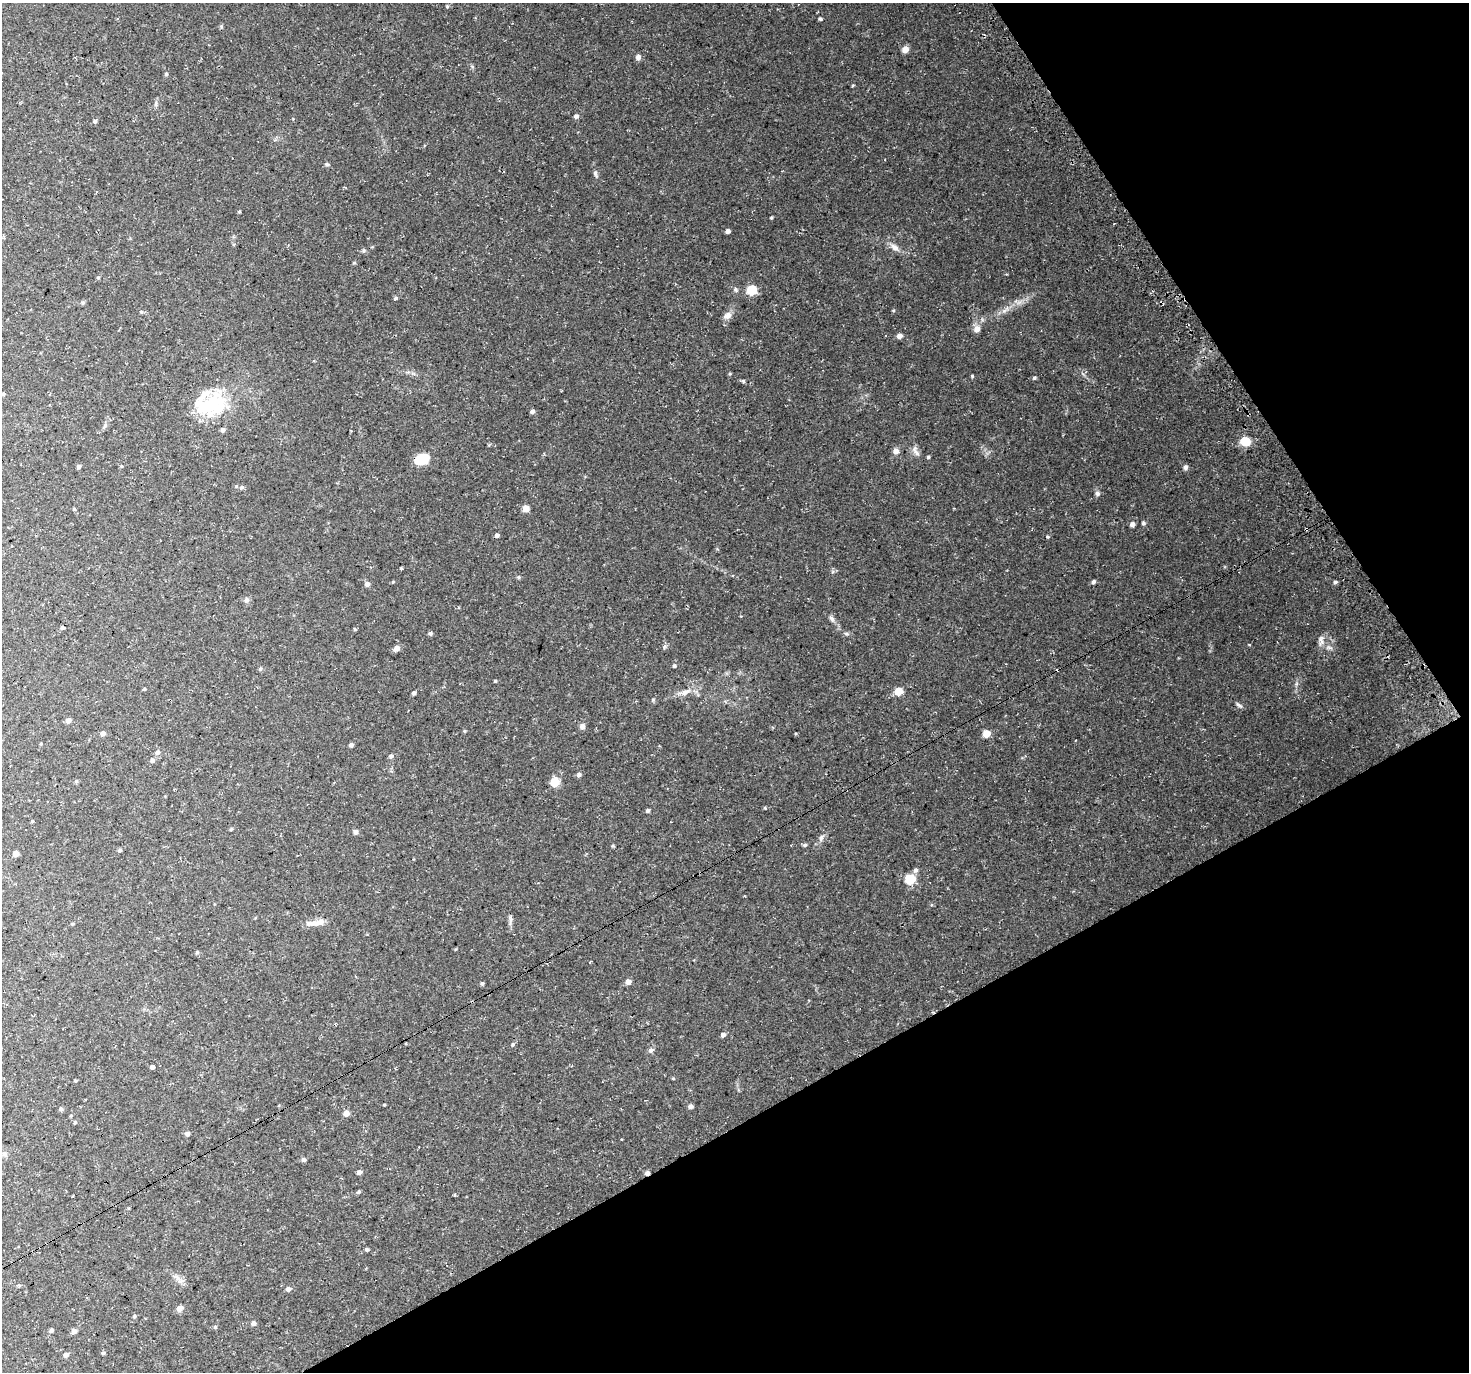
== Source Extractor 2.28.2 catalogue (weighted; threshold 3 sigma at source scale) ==
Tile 12 of 4 x 4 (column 4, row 3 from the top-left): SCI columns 4436-5902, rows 1567-2936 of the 5930 x 5812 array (HDU 1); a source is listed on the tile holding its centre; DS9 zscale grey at full resolution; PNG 1471 x 1374 px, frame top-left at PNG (2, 3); no overlay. Shown black and unused: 28% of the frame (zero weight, under 3 of 4 exposures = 3% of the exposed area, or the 3 px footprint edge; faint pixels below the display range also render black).
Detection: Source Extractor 2.28.2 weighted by HDU 2 'WHT'; one run over the whole footprint, this tile lists its part. Background 0.0573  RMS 0.0044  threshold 0.0199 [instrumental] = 3 sigma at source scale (4.5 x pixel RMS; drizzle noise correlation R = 1.50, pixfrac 1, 0.0396/0.0396 arcsec/px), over >= 5 px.
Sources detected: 140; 1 inside a brighter object's white glare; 2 cosmic-ray / hot-pixel residue — not listed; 2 inside a brighter listed object's ellipse — not listed separately; the other 135 listed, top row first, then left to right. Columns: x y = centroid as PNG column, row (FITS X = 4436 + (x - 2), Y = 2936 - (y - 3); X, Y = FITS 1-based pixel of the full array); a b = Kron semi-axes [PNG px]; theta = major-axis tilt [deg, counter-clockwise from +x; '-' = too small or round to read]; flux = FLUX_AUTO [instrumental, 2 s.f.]
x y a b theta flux
447 6 4 4 - 0.48
820 19 4 4 - 0.64
221 26 6 4 -47 0.55
905 49 5 5 - 4
638 57 7 6 - 1.4
166 74 4 4 - 0.62
853 85 5 3 - 0.39
156 104 8 4 81 0.89
576 116 5 5 - 1.3
95 121 4 4 - 0.98
327 164 6 5 - 0.66
595 174 8 5 -81 0.9
239 212 4 4 - 0.41
771 217 3 3 - 0.48
728 231 4 4 - 1.4
895 248 12 7 -41 2.5
364 251 6 4 90 0.62
354 263 5 3 - 0.41
98 277 5 3 - 0.41
735 290 7 6 - 0.86
751 290 8 8 - 8.2
396 298 5 4 - 0.62
82 303 5 5 - 0.71
1004 311 7 4 19 1.3
141 312 5 3 - 0.4
727 316 9 7 36 2.6
977 329 9 8 - 2.4
899 336 5 5 - 2
730 374 5 3 - 0.39
972 376 4 4 - 0.46
1034 378 5 4 - 0.64
743 381 6 4 -49 0.58
3 394 4 4 - 0.46
208 405 50 25 37 24
532 411 5 4 - 1.2
105 425 11 4 50 1.1
223 430 5 5 - 1.1
1245 441 9 8 - 7.4
896 451 7 7 - 2.2
916 451 17 7 -62 2.2
928 457 4 4 - 0.5
422 459 15 10 14 11
122 466 5 3 - 0.4
79 467 5 4 - 0.92
1185 467 6 5 - 1.1
241 487 6 5 - 0.84
1097 493 6 6 - 1.1
526 508 6 5 - 3.7
74 509 5 4 - 0.5
1143 523 5 5 - 0.81
1132 524 5 5 - 1.8
497 535 4 4 - 1.2
1048 537 4 3 - 0.38
401 568 5 3 - 0.41
518 577 5 5 - 0.54
393 582 5 3 - 0.41
1093 582 5 4 - 0.89
1335 582 4 4 - 0.75
367 584 6 6 - 1.4
247 600 8 6 85 1.2
832 619 9 6 -45 1.3
62 628 4 4 - 0.98
355 629 4 4 - 0.44
430 633 5 5 - 0.75
846 634 7 4 -19 0.76
1321 638 7 5 45 1.2
1249 645 4 2 - 0.33
1329 647 7 4 18 0.85
397 648 6 5 - 2.8
674 666 4 4 - 0.76
260 669 6 5 - 0.69
495 681 5 3 - 0.37
145 689 4 4 - 0.45
898 691 6 5 - 7.9
685 692 15 8 19 3
414 693 4 4 - 0.85
1239 705 10 4 -41 0.93
68 720 5 5 - 1.8
582 726 6 5 - 1.9
464 731 5 3 - 0.42
103 734 5 5 - 1.7
986 734 5 5 - 6
351 745 4 4 - 1
158 752 7 6 - 1.5
391 756 6 5 - 0.98
152 760 5 5 - 1.1
579 775 5 5 - 1.2
76 781 5 4 - 0.54
555 782 7 6 - 8.8
765 808 5 3 - 0.31
648 810 4 4 - 0.93
32 821 4 4 - 0.4
231 829 5 3 - 0.48
356 832 6 5 - 1.3
821 838 10 6 64 1.5
805 845 6 4 16 0.75
120 850 5 4 - 0.77
16 854 5 4 - 3.1
915 870 6 6 - 1.2
910 879 7 6 - 12
510 920 16 4 -84 1.5
318 923 16 8 11 3.3
72 924 5 3 - 0.43
197 953 6 4 68 0.61
628 982 6 6 - 1.8
482 983 4 4 - 0.72
723 1035 5 4 - 1.4
513 1044 5 4 - 0.59
651 1050 7 5 40 1.3
152 1067 4 4 - 13
673 1078 5 3 - 0.36
75 1081 4 4 - 0.43
384 1105 4 3 - 0.38
690 1106 5 5 - 1.3
60 1109 6 5 - 0.74
346 1113 6 6 - 2.1
75 1122 4 4 - 0.57
187 1134 5 5 - 1.3
4 1154 8 6 -44 1.3
303 1159 6 5 - 0.89
359 1172 5 4 - 1.5
647 1173 5 5 - 1.3
358 1192 6 4 17 0.64
455 1195 3 3 - 1.1
367 1249 4 4 - 0.67
177 1278 13 6 -49 2.1
288 1289 5 5 - 1.5
179 1308 6 6 - 2.3
134 1316 5 4 - 0.53
253 1323 6 5 - 1.1
215 1327 5 4 - 0.49
51 1330 5 4 - 0.92
74 1331 5 5 - 1.8
103 1353 5 4 - 0.6
66 1355 6 4 40 1.4
Overlapping masked pixels (flux is a lower limit): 2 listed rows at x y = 422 459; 647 1173
Unlisted compact peaks at least as high as the median listed source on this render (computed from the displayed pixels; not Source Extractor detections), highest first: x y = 893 310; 653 700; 613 846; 665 646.